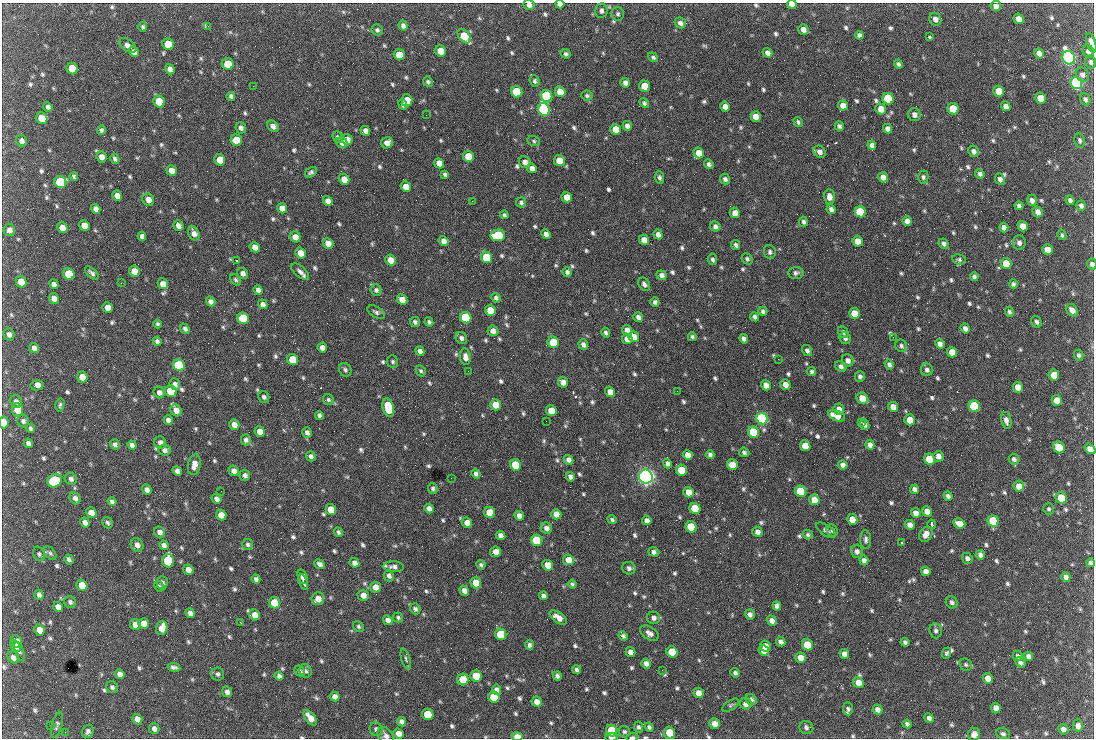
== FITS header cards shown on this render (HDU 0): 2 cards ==
NAXIS1  =                 1092 /fastest changing axis
NAXIS2  =                  736 /next to fastest changing axis

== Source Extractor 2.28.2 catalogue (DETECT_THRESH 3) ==
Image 1092 x 736 px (HDU 0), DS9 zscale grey, 1 PNG px = 1 image px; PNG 1096 x 740 px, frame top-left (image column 1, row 736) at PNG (2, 3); each listed source drawn as its Kron ellipse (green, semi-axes under 4 px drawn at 4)
Background 1540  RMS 37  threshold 110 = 3 sigma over >= 5 px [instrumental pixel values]
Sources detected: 834; of the 834, the 500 brightest by FLUX_AUTO listed and drawn (334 fainter detections omitted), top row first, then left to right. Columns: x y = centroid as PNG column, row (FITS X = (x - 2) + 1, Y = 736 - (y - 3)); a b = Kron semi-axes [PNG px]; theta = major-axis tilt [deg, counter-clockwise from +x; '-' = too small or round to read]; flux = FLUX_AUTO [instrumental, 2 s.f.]
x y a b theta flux
560 4 4 3 - 8.1e+03
792 4 5 4 - 1.6e+04
529 5 6 5 - 1.0e+04
996 6 5 5 - 1.2e+04
601 11 7 6 - 7.6e+03
618 14 7 6 - 5.4e+03
935 19 6 5 - 1.3e+04
1019 19 5 4 - 1.7e+04
680 23 6 5 - 9.0e+03
208 26 3 2 - 5.1e+03
403 26 5 4 - 8.7e+03
143 27 5 4 - 5.0e+03
803 29 5 5 - 1.3e+04
377 30 6 5 - 5.5e+03
859 35 4 4 - 7.6e+03
464 36 8 5 -51 8.7e+04
930 37 3 3 - 1.2e+04
1091 43 10 4 -74 1.5e+04
168 44 6 5 - 7.5e+04
128 45 10 5 -34 1.1e+04
441 51 6 5 - 5.3e+04
1088 51 6 5 - 1.0e+04
134 52 5 5 - 1.1e+04
767 53 5 4 - 1.1e+04
1039 53 5 4 - 1.3e+04
566 54 5 4 - 5.3e+03
399 55 6 5 - 5.7e+04
653 57 5 4 - 5.2e+03
1069 58 7 6 - 1.3e+06
1091 62 6 5 - 6.2e+03
228 64 6 5 - 4.9e+04
898 64 5 4 - 5.7e+03
72 68 6 5 - 7.6e+04
170 69 5 4 - 1.1e+04
1082 75 7 6 - 1.1e+04
534 81 6 4 -69 5.5e+03
428 82 5 4 - 4.8e+03
625 83 5 4 - 1.0e+04
1076 83 6 5 - 8.3e+05
253 86 2 2 - 1.9e+04
645 86 6 5 - 6.0e+04
999 91 6 5 - 5.7e+04
517 92 6 5 - 1.6e+05
560 92 6 5 - 3.9e+04
231 96 4 4 - 8.4e+03
547 96 6 5 - 2.8e+05
587 96 5 5 - 5.5e+03
1041 98 5 5 - 6.0e+04
888 99 6 5 - 2.0e+05
1085 99 6 5 - 6.8e+03
407 100 6 5 - 4.7e+04
159 102 6 5 - 7.7e+04
644 103 5 4 - 5.2e+03
403 105 5 4 - 5.5e+03
843 105 5 5 - 2.0e+04
1006 106 5 4 - 1.1e+04
48 107 5 4 - 6.9e+03
725 107 5 4 - 1.6e+04
544 109 6 5 - 5.9e+05
881 109 6 5 - 2.7e+04
953 109 6 5 - 9.4e+04
426 115 2 2 - 6.0e+03
914 115 7 6 - 1.2e+04
756 117 5 5 - 3.2e+04
42 118 6 5 - 3.8e+04
798 122 5 4 - 5.0e+03
273 126 6 5 - 1.2e+04
627 126 5 4 - 9.6e+03
839 126 5 4 - 5.5e+03
241 128 6 5 - 8.4e+03
616 129 5 5 - 4.3e+04
887 129 5 4 - 1.0e+04
101 130 4 4 - 5.2e+03
365 131 5 4 - 1.2e+04
338 137 6 5 - 5.2e+03
347 139 5 5 - 2.1e+04
236 140 6 5 - 6.6e+04
1080 140 7 5 -82 6.0e+03
21 141 6 5 - 9.4e+03
534 141 6 5 - 4.6e+03
342 143 6 5 - 1.4e+04
387 143 6 5 - 1.4e+04
872 145 5 4 - 9.7e+03
973 151 6 5 - 9.5e+03
819 152 6 5 - 1.2e+04
699 153 5 5 - 3.1e+04
468 156 5 5 - 5.2e+04
101 157 6 5 - 1.5e+04
115 159 5 4 - 6.1e+03
220 160 6 5 - 4.1e+04
559 161 5 5 - 3.5e+04
525 162 6 5 - 1.3e+04
439 163 5 5 - 2.6e+04
709 164 5 4 - 6.9e+03
532 168 5 4 - 1.2e+04
172 170 5 5 - 2.2e+04
311 172 7 4 34 5.4e+03
445 174 4 3 - 4.9e+03
980 174 5 4 - 6.8e+03
74 176 4 3 - 4.7e+03
883 177 5 4 - 1.7e+04
923 177 6 5 - 5.9e+03
659 178 6 4 -88 5.8e+03
344 179 6 5 - 2.7e+04
725 179 5 5 - 7.4e+03
1000 179 6 5 - 8.5e+03
60 182 6 6 - 2.7e+05
406 187 5 5 - 2.3e+04
117 196 5 5 - 1.6e+04
567 197 5 5 - 2.9e+04
829 197 7 5 -89 1.6e+04
148 200 6 5 - 1.8e+04
1032 200 6 5 - 1.0e+04
1070 200 5 4 - 7.8e+03
328 201 5 4 - 1.3e+04
472 201 2 2 - 8.0e+03
521 202 5 5 - 6.2e+03
1019 206 4 4 - 6.6e+03
1081 206 5 4 - 8.0e+03
282 208 5 5 - 2.1e+04
95 209 5 4 - 1.1e+04
831 209 5 4 - 8.1e+03
860 212 6 5 - 1.5e+05
1038 212 5 5 - 1.3e+04
735 213 5 5 - 1.9e+04
504 215 4 4 - 5.6e+03
907 221 5 4 - 1.4e+04
803 222 5 4 - 5.8e+03
84 225 5 5 - 2.0e+04
178 226 5 5 - 1.2e+04
715 226 5 5 - 8.5e+03
1023 226 5 5 - 2.4e+04
62 228 6 5 - 2.0e+04
1004 228 5 4 - 1.1e+04
9 230 6 6 - 1.1e+04
194 233 7 5 -66 1.4e+04
546 234 5 4 - 1.1e+04
658 234 5 4 - 1.1e+04
498 235 7 6 - 1.7e+05
1062 235 5 4 - 4.6e+03
142 236 4 4 - 7.9e+03
295 237 6 5 - 1.9e+04
644 240 5 5 - 3.3e+04
444 241 5 4 - 1.3e+04
858 241 5 5 - 3.3e+04
1019 243 7 6 - 9.5e+03
328 244 5 5 - 1.9e+04
944 244 5 4 - 7.1e+03
736 245 5 4 - 6.4e+03
255 247 5 5 - 1.8e+04
1047 250 5 5 - 2.7e+04
770 252 7 6 - 6.8e+03
300 253 5 5 - 2.4e+04
487 257 6 5 - 1.5e+05
712 259 6 4 -79 6.0e+03
747 259 6 5 - 5.6e+03
391 260 5 5 - 2.6e+04
959 260 7 5 -10 5.3e+03
236 261 3 2 - 1.2e+05
1006 263 6 5 - 5.7e+04
1092 264 6 4 -75 7.3e+03
135 271 6 5 - 3.4e+04
300 272 11 5 -41 1.1e+04
567 272 4 4 - 6.3e+03
92 273 8 4 -44 7.1e+03
243 273 6 5 - 9.6e+03
796 273 7 6 - 6.8e+03
69 274 6 5 - 1.0e+05
661 275 5 4 - 8.4e+03
974 277 4 4 - 6.0e+03
236 280 6 4 -51 4.8e+03
21 282 6 5 - 3.2e+04
121 283 2 2 - 9.2e+03
54 284 5 4 - 9.1e+03
163 284 5 5 - 1.9e+04
644 284 7 5 -58 8.7e+03
1013 284 5 4 - 5.2e+03
258 290 5 4 - 9.4e+03
376 290 5 5 - 5.9e+03
54 298 5 5 - 1.7e+04
496 298 5 4 - 6.3e+03
402 300 5 5 - 2.1e+04
211 301 5 4 - 9.9e+03
655 302 5 4 - 6.2e+03
263 304 5 4 - 1.2e+04
107 307 5 5 - 1.7e+04
490 310 6 5 - 5.7e+04
1072 310 7 5 -48 1.5e+04
763 311 5 4 - 6.4e+03
376 312 10 5 -31 6.2e+03
1009 312 5 4 - 5.4e+03
854 313 5 5 - 4.2e+04
638 317 5 4 - 9.3e+03
755 317 5 4 - 8.1e+03
243 318 6 5 - 2.1e+05
466 318 6 5 - 2.6e+05
415 322 5 4 - 5.4e+03
429 322 5 4 - 5.3e+03
1036 322 6 5 - 6.3e+03
158 324 4 3 - 4.7e+03
965 328 5 4 - 9.8e+03
185 329 5 4 - 6.1e+03
627 330 5 4 - 1.7e+04
493 331 5 5 - 1.3e+04
843 332 6 5 - 6.9e+03
606 333 5 4 - 6.5e+03
9 334 6 5 - 1.0e+04
633 337 6 5 - 2.8e+04
692 337 4 4 - 4.9e+03
893 337 2 2 - 1.5e+04
461 338 6 5 - 7.9e+03
845 338 6 5 - 7.2e+03
627 339 5 5 - 2.5e+04
744 339 5 4 - 9.3e+03
157 341 4 4 - 8.0e+03
553 342 6 5 - 8.7e+04
583 344 5 4 - 9.3e+03
940 344 5 4 - 1.1e+04
901 346 6 5 - 6.6e+03
34 348 5 4 - 1.1e+04
322 348 5 4 - 1.2e+04
420 351 5 4 - 9.3e+03
807 351 6 4 -57 6.6e+03
952 352 5 5 - 2.7e+04
1079 355 5 4 - 5.6e+03
465 357 8 5 -81 1.3e+04
778 359 2 2 - 8.8e+03
293 360 6 5 - 9.0e+04
848 360 6 5 - 1.2e+04
393 362 6 5 - 5.2e+03
889 364 5 4 - 6.8e+03
179 365 6 5 - 3.1e+05
841 366 6 5 - 8.0e+03
345 370 7 6 - 5.9e+03
927 370 6 6 - 7.3e+03
421 371 6 5 - 4.9e+03
468 371 2 2 - 5.5e+03
812 372 4 4 - 5.4e+03
1054 375 5 5 - 3.5e+04
860 376 5 5 - 6.6e+03
82 377 6 5 - 2.7e+04
563 382 5 5 - 1.8e+04
175 384 6 5 - 9.3e+03
37 385 6 5 - 1.6e+04
766 385 5 4 - 1.6e+04
785 385 5 5 - 1.6e+04
1018 387 5 5 - 2.3e+04
171 391 6 5 - 1.1e+05
677 391 2 2 - 6.1e+03
159 392 6 5 - 1.0e+04
610 392 5 4 - 2.0e+04
264 397 6 5 - 5.8e+03
862 398 6 5 - 3.6e+04
328 400 6 5 - 5.1e+03
1057 400 5 5 - 3.6e+04
16 401 7 5 -55 7.5e+03
60 405 7 4 76 4.7e+03
495 405 5 5 - 3.9e+04
974 406 6 5 - 2.8e+05
388 407 9 5 -76 1.4e+05
893 407 5 5 - 2.4e+04
839 409 5 5 - 1.5e+04
18 410 6 5 - 5.5e+04
176 410 6 5 - 1.5e+04
551 411 5 5 - 4.6e+04
319 415 4 4 - 6.8e+03
837 416 9 5 -22 3.3e+04
762 419 6 5 - 7.0e+05
168 420 5 4 - 9.7e+03
910 420 5 5 - 3.4e+04
1006 420 8 5 -78 1.3e+04
23 421 6 6 - 6.3e+03
546 421 2 2 - 6.1e+03
861 422 3 2 - 6.0e+03
4 423 6 4 -83 4.8e+04
865 424 5 4 - 8.5e+03
234 425 5 5 - 1.7e+04
30 428 5 4 - 5.2e+03
260 432 5 5 - 2.1e+04
753 432 6 5 - 1.7e+05
307 433 5 5 - 8.4e+03
246 440 5 5 - 7.4e+03
28 443 5 4 - 8.3e+03
160 443 6 5 - 1.0e+04
115 444 5 4 - 7.2e+03
132 445 5 4 - 8.0e+03
870 445 5 4 - 1.2e+04
805 446 5 5 - 3.8e+04
1059 447 6 5 - 1.0e+05
1090 449 6 4 -37 1.2e+04
164 450 6 5 - 9.3e+03
744 452 5 4 - 6.6e+03
688 455 5 5 - 2.3e+04
710 455 4 4 - 6.8e+03
311 456 5 5 - 7.7e+03
938 456 5 5 - 1.3e+04
930 459 5 5 - 9.7e+04
1014 459 6 5 - 7.8e+03
568 460 5 4 - 1.0e+04
668 464 5 4 - 8.7e+03
194 465 10 6 79 1.8e+04
516 465 6 5 - 1.3e+05
732 465 5 5 - 3.4e+04
843 465 5 4 - 9.9e+03
681 470 6 5 - 1.1e+05
177 471 5 4 - 9.9e+03
234 471 5 5 - 1.2e+04
476 474 5 4 - 6.9e+03
245 475 5 5 - 7.9e+03
570 477 5 4 - 9.0e+03
646 477 7 7 - 1.7e+06
451 478 2 2 - 5.1e+03
71 479 6 5 - 7.7e+03
55 481 7 6 - 2.1e+05
1019 486 5 5 - 2.1e+04
433 488 5 5 - 6.1e+03
915 489 4 4 - 8.9e+03
147 490 5 4 - 1.0e+04
221 491 2 2 - 7.0e+03
801 491 6 5 - 1.6e+05
689 492 5 5 - 2.9e+04
948 496 5 4 - 6.8e+03
75 498 6 5 - 8.5e+03
1061 498 6 5 - 4.6e+04
217 499 5 4 - 1.0e+04
814 500 5 5 - 3.7e+04
112 502 4 4 - 7.3e+03
429 509 5 4 - 1.1e+04
695 509 6 5 - 1.2e+05
1049 509 5 5 - 4.7e+03
331 510 5 5 - 4.4e+04
927 511 5 5 - 1.7e+04
490 512 6 5 - 6.1e+04
91 513 5 5 - 2.0e+04
916 513 5 4 - 1.3e+04
556 514 5 5 - 2.1e+04
221 515 5 5 - 2.6e+04
519 516 5 4 - 1.3e+04
612 519 5 4 - 4.7e+03
647 520 5 4 - 1.1e+04
852 520 5 5 - 3.1e+04
993 521 6 5 - 1.6e+05
85 522 5 4 - 1.1e+04
107 523 6 5 - 5.3e+03
467 523 5 5 - 1.8e+04
959 523 6 5 - 2.4e+04
932 524 4 3 - 7.7e+03
910 525 5 4 - 1.3e+04
691 527 6 5 - 9.5e+04
546 528 6 5 - 1.1e+04
826 530 11 5 -36 8.3e+03
832 530 6 5 - 6.1e+03
160 532 6 5 - 1.1e+04
338 532 5 4 - 5.1e+03
757 532 5 5 - 1.1e+04
808 534 5 4 - 5.1e+03
926 534 8 6 59 1.7e+04
501 535 5 4 - 1.3e+04
866 539 9 5 -87 7.1e+03
537 540 6 5 - 1.8e+05
901 543 3 3 - 9.6e+03
137 545 7 6 - 1.2e+04
164 545 5 4 - 9.7e+03
248 545 5 5 - 5.4e+03
857 551 7 6 - 9.5e+03
496 552 5 5 - 1.7e+04
654 552 6 4 -20 8.2e+03
50 553 8 5 -51 5.2e+03
39 554 7 5 -64 5.6e+03
980 555 5 4 - 1.0e+04
967 558 6 5 - 7.7e+03
69 559 5 3 - 6.3e+03
568 560 5 5 - 3.1e+04
864 560 5 4 - 9.7e+03
168 561 7 5 -84 1.7e+05
354 563 5 4 - 1.2e+04
1090 563 4 3 - 5.4e+03
320 564 5 4 - 8.4e+03
481 565 5 4 - 4.9e+03
548 565 5 5 - 3.3e+04
394 567 10 5 -2 1.0e+04
629 568 7 6 - 8.2e+03
188 570 5 5 - 1.5e+04
926 571 5 4 - 1.3e+04
389 576 6 5 - 8.6e+03
303 577 7 4 -71 1.3e+04
1066 577 5 4 - 8.4e+03
256 579 4 4 - 6.8e+03
303 582 8 3 -67 6.7e+03
162 583 6 5 - 7.1e+03
476 583 5 5 - 4.8e+04
572 584 4 3 - 4.7e+03
82 585 6 5 - 4.5e+04
159 586 6 4 -61 4.7e+03
375 587 5 5 - 2.0e+04
464 591 5 4 - 1.3e+04
39 595 5 4 - 8.0e+03
363 595 5 5 - 1.7e+04
544 596 4 4 - 8.5e+03
318 599 6 6 - 2.2e+04
70 602 6 5 - 6.4e+03
952 602 6 5 - 7.3e+03
274 603 6 5 - 8.8e+04
777 606 5 4 - 9.2e+03
58 607 5 4 - 1.2e+04
415 609 5 5 - 6.4e+03
190 613 5 4 - 1.0e+04
255 615 6 5 - 2.4e+04
750 615 5 5 - 8.0e+03
398 617 5 5 - 4.6e+03
558 618 10 5 -36 1.8e+04
654 618 6 6 - 9.8e+03
388 620 5 4 - 1.1e+04
772 621 5 4 - 1.4e+04
240 622 3 2 - 5.8e+03
144 624 5 5 - 2.6e+04
135 625 6 5 - 2.9e+04
358 626 6 5 - 4.9e+03
162 628 7 5 75 3.0e+04
39 630 5 5 - 2.1e+04
936 631 7 6 - 7.2e+03
649 633 10 6 -34 1.2e+04
501 634 6 5 - 1.2e+05
623 636 5 4 - 6.0e+03
17 641 6 5 - 2.1e+04
781 642 5 4 - 9.6e+03
905 642 4 3 - 5.8e+03
529 645 5 4 - 7.0e+03
807 645 6 5 - 6.5e+04
15 646 6 4 -55 1.2e+04
765 646 6 5 - 1.9e+04
764 651 5 5 - 2.3e+04
20 652 10 4 -70 5.0e+03
631 652 5 4 - 1.3e+04
672 652 6 5 - 8.1e+04
946 653 5 4 - 5.1e+03
844 654 5 4 - 1.2e+04
1018 656 5 5 - 7.5e+03
1028 656 5 4 - 8.8e+03
13 657 6 5 - 1.1e+04
801 658 5 5 - 2.4e+04
406 659 10 4 -74 5.4e+03
1020 662 5 4 - 7.2e+03
646 664 5 4 - 9.6e+03
966 665 6 5 - 5.0e+03
174 667 6 4 -11 7.0e+03
577 670 4 4 - 6.1e+03
662 670 2 2 - 6.4e+03
300 671 6 4 -46 6.2e+03
306 671 7 6 - 5.6e+03
735 673 5 4 - 6.5e+03
120 674 5 4 - 1.3e+04
218 674 6 6 - 5.9e+03
279 676 4 4 - 8.0e+03
476 676 6 5 - 6.1e+04
557 676 4 4 - 7.1e+03
988 678 5 5 - 2.1e+04
463 680 6 5 - 5.6e+04
858 682 6 5 - 2.1e+04
112 687 6 5 - 6.2e+03
497 690 5 4 - 9.5e+03
227 692 5 5 - 9.8e+03
698 693 5 5 - 1.9e+04
335 697 5 4 - 1.1e+04
494 697 6 5 - 1.0e+05
751 700 6 5 - 6.9e+03
537 702 5 5 - 1.3e+04
746 704 6 5 - 1.3e+04
731 705 9 5 33 4.8e+03
996 708 5 4 - 1.4e+04
848 709 6 5 - 5.7e+03
877 709 5 4 - 1.2e+04
428 714 6 5 - 8.7e+04
310 718 9 5 -51 2.5e+04
929 718 5 4 - 7.0e+03
137 719 5 5 - 1.6e+04
401 722 5 4 - 9.4e+03
715 724 5 5 - 2.5e+04
907 724 4 4 - 6.3e+03
50 725 2 2 - 4.8e+03
57 725 13 5 74 6.5e+03
1078 726 6 5 - 1.1e+04
638 727 6 4 -65 5.4e+03
649 727 4 4 - 5.2e+03
806 727 7 6 - 7.1e+03
154 729 5 5 - 1.1e+04
376 729 7 6 - 6.8e+03
1063 729 5 5 - 1.1e+04
611 730 6 5 - 1.1e+05
88 731 7 5 72 7.2e+03
65 732 2 2 - 1.0e+04
624 732 6 5 - 5.0e+03
398 733 5 4 - 1.9e+04
669 733 6 5 - 6.4e+04
974 734 6 6 - 1.4e+04
1003 734 7 5 -20 6.5e+03
386 736 10 7 -50 1.2e+04
517 737 5 4 - 2.7e+04
611 737 6 3 0 1.2e+04
632 737 6 3 2 6.4e+03
At the frame edge (FLAGS 8, measured only in part): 12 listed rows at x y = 560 4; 792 4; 529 5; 1091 43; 1092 264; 4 423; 1090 449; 669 733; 386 736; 517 737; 611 737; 632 737
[334 fainter detections neither listed nor drawn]